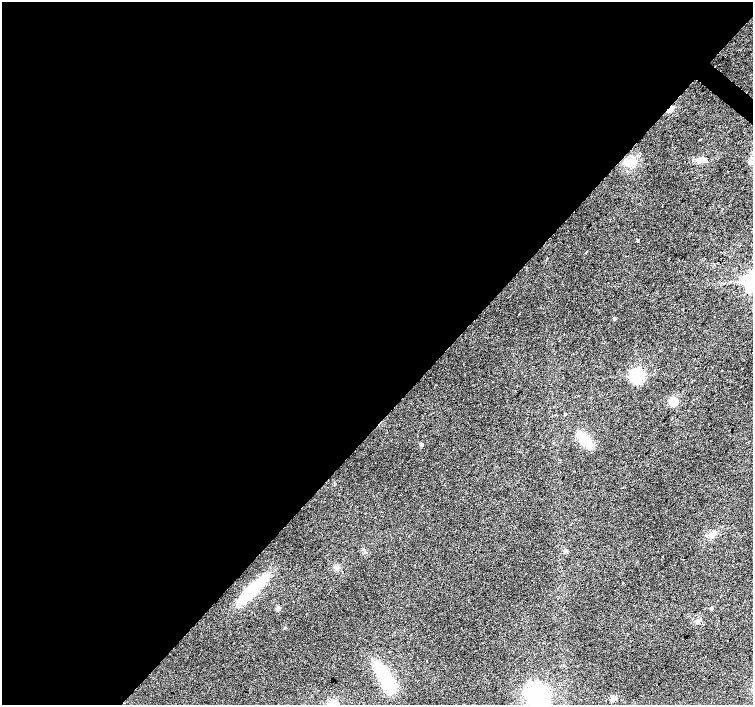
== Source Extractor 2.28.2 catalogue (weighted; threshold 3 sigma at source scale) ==
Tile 5 of 4 x 4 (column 1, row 2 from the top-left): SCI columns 6-1507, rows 3048-4453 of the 6013 x 6028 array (HDU 1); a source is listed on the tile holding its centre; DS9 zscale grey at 2 x 2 block average (1 PNG px = mean of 2 x 2 image px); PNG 755 x 707 px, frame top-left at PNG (2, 2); no overlay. Shown black and unused: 59% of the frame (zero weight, under 2 of 3 exposures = <1% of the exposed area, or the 3 px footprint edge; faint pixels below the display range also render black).
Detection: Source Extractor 2.28.2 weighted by HDU 2 'WHT'; one run over the whole footprint, this tile lists its part. Background 0.0342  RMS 0.0086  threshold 0.0388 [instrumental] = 3 sigma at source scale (4.5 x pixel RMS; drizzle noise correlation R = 1.50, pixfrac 1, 0.0396/0.0396 arcsec/px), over >= 5 px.
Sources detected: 27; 2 inside a brighter object's white glare — not listed; the other 25 listed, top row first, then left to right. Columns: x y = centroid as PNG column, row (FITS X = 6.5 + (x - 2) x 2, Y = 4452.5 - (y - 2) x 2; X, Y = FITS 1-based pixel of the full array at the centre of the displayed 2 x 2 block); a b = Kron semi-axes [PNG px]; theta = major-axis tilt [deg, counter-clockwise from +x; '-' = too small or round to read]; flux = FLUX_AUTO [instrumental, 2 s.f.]
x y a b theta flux
670 109 5 2 - 68
700 140 2 2 - 7.3
703 160 8 5 3 8.1
630 162 9 7 10 15
637 240 3 2 - 2.4
586 252 3 2 - 1.4
614 318 3 2 - 4.9
722 371 2 2 - 3.5
636 376 5 4 - 440
673 402 3 3 - 130
565 414 2 2 - 2.1
585 440 13 9 -56 44
421 445 3 2 - 6.9
565 551 3 3 - 10
663 557 2 2 - 1.2
683 559 2 2 - 20
337 567 5 3 - 3.7
252 590 32 8 45 100
278 608 3 3 - 18
711 608 3 2 - 4.7
727 641 2 2 - 1.1
383 673 23 10 -49 100
537 697 23 22 - 120
613 698 3 3 - 35
334 702 5 3 - 43
Overlapping masked pixels (flux is a lower limit): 1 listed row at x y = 670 109
Isophote crosses this tile's border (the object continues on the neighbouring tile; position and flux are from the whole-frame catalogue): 2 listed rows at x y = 537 697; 334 702
Diffuse or blended objects may show on this block-average render without a row.